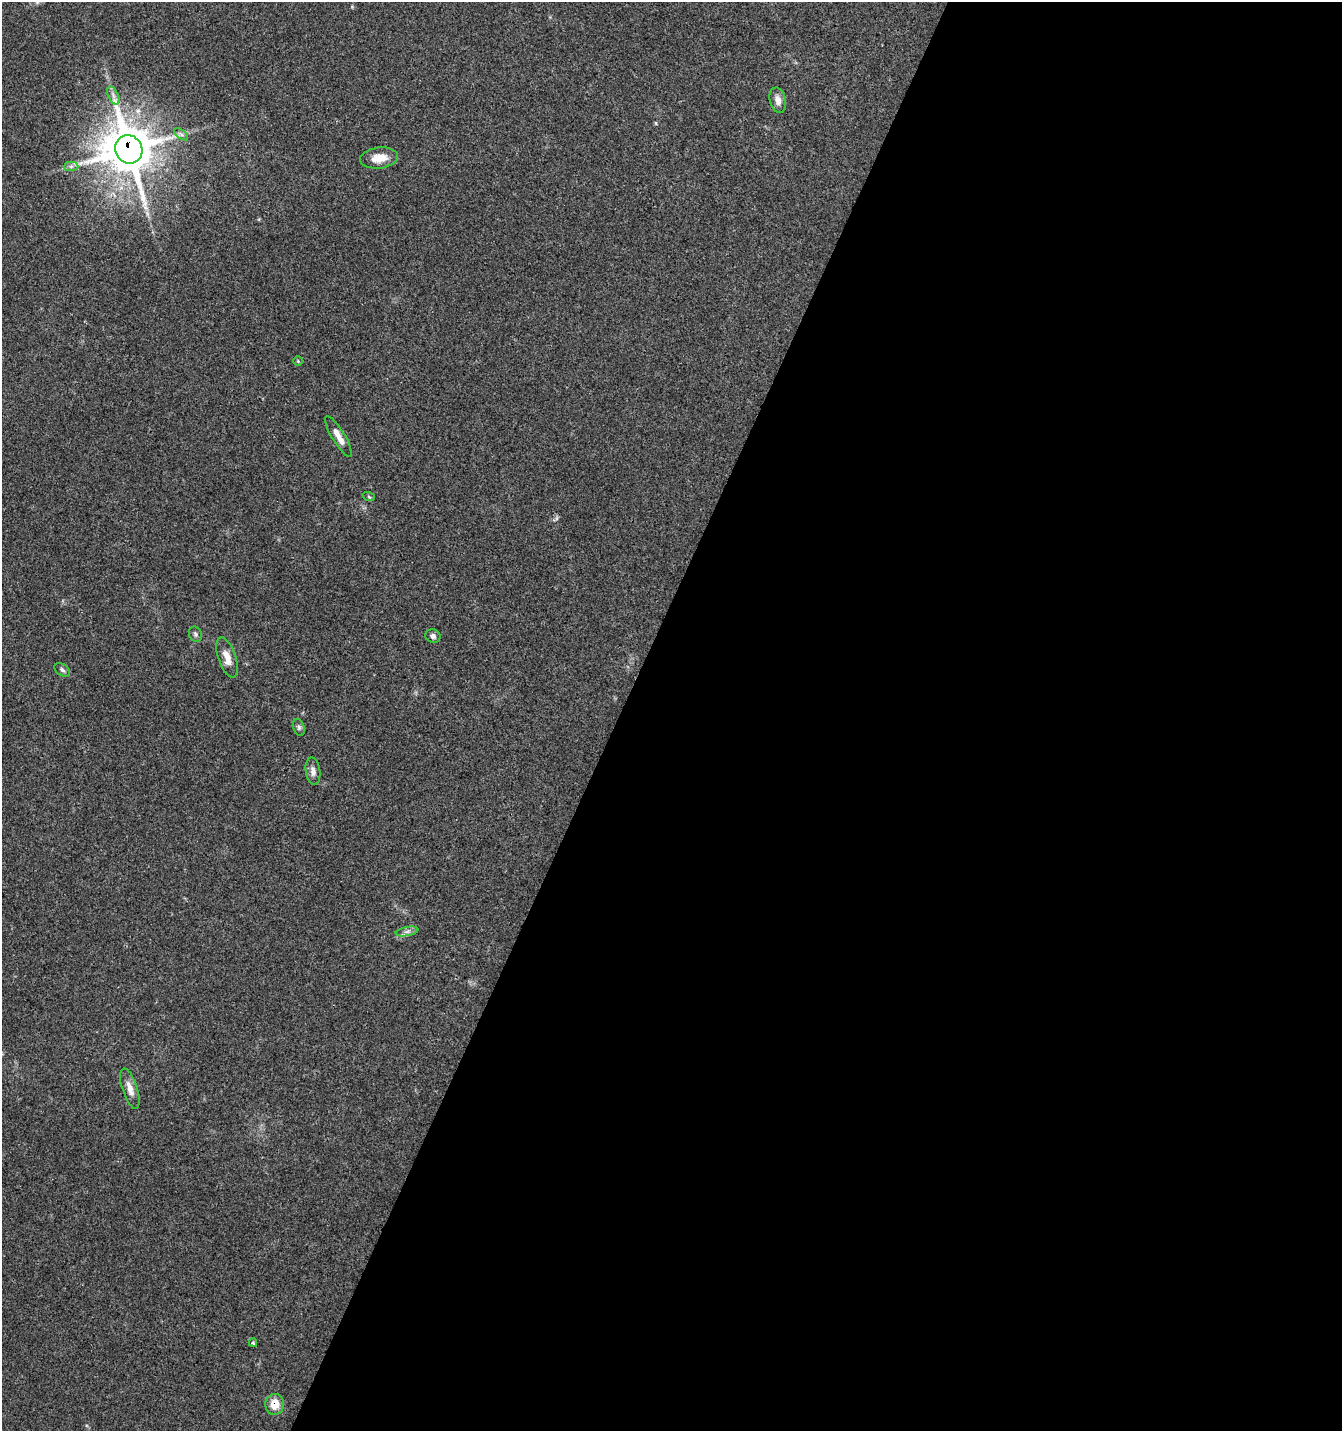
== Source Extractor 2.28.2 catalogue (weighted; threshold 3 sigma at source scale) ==
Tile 12 of 4 x 4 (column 4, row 3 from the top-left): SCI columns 4223-5562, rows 1440-2868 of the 5831 x 5727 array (HDU 1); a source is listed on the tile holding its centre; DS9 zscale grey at full resolution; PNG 1344 x 1433 px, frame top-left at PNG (2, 2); each listed source drawn as its Kron ellipse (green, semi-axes under 4 px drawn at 4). Shown black and unused: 54% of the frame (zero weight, under 3 of 4 exposures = <1% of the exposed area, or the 3 px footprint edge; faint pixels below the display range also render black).
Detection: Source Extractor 2.28.2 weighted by HDU 2 'WHT'; one run over the whole footprint, this tile lists its part. Background 0.0438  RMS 0.0034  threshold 0.0155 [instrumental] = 3 sigma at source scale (4.5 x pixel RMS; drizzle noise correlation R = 1.50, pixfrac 1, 0.0396/0.0396 arcsec/px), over >= 5 px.
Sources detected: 19; all 19 listed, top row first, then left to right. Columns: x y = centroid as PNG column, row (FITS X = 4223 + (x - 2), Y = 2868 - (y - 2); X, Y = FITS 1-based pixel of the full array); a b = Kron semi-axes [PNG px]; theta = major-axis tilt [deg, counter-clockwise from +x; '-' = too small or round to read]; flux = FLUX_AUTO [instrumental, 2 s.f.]
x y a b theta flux
113 95 9 5 -64 1.3
778 100 13 8 -78 2.5
181 134 8 4 -37 0.77
129 149 14 13 - 1600
379 158 19 10 7 5.4
71 166 7 4 1 0.89
298 361 5 4 - 0.39
339 436 23 6 -60 3.5
369 497 6 3 -19 0.4
195 634 8 6 -67 0.77
433 636 8 6 -22 1.2
227 657 21 8 -71 4.1
62 670 8 5 -36 0.84
299 727 9 5 -73 0.8
313 771 13 7 -81 1.8
407 932 11 4 11 1.2
130 1089 21 7 -72 3.3
253 1343 4 3 - 0.54
275 1404 10 9 - 5.2
Overlapping masked pixels (flux is a lower limit): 2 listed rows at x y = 129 149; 275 1404